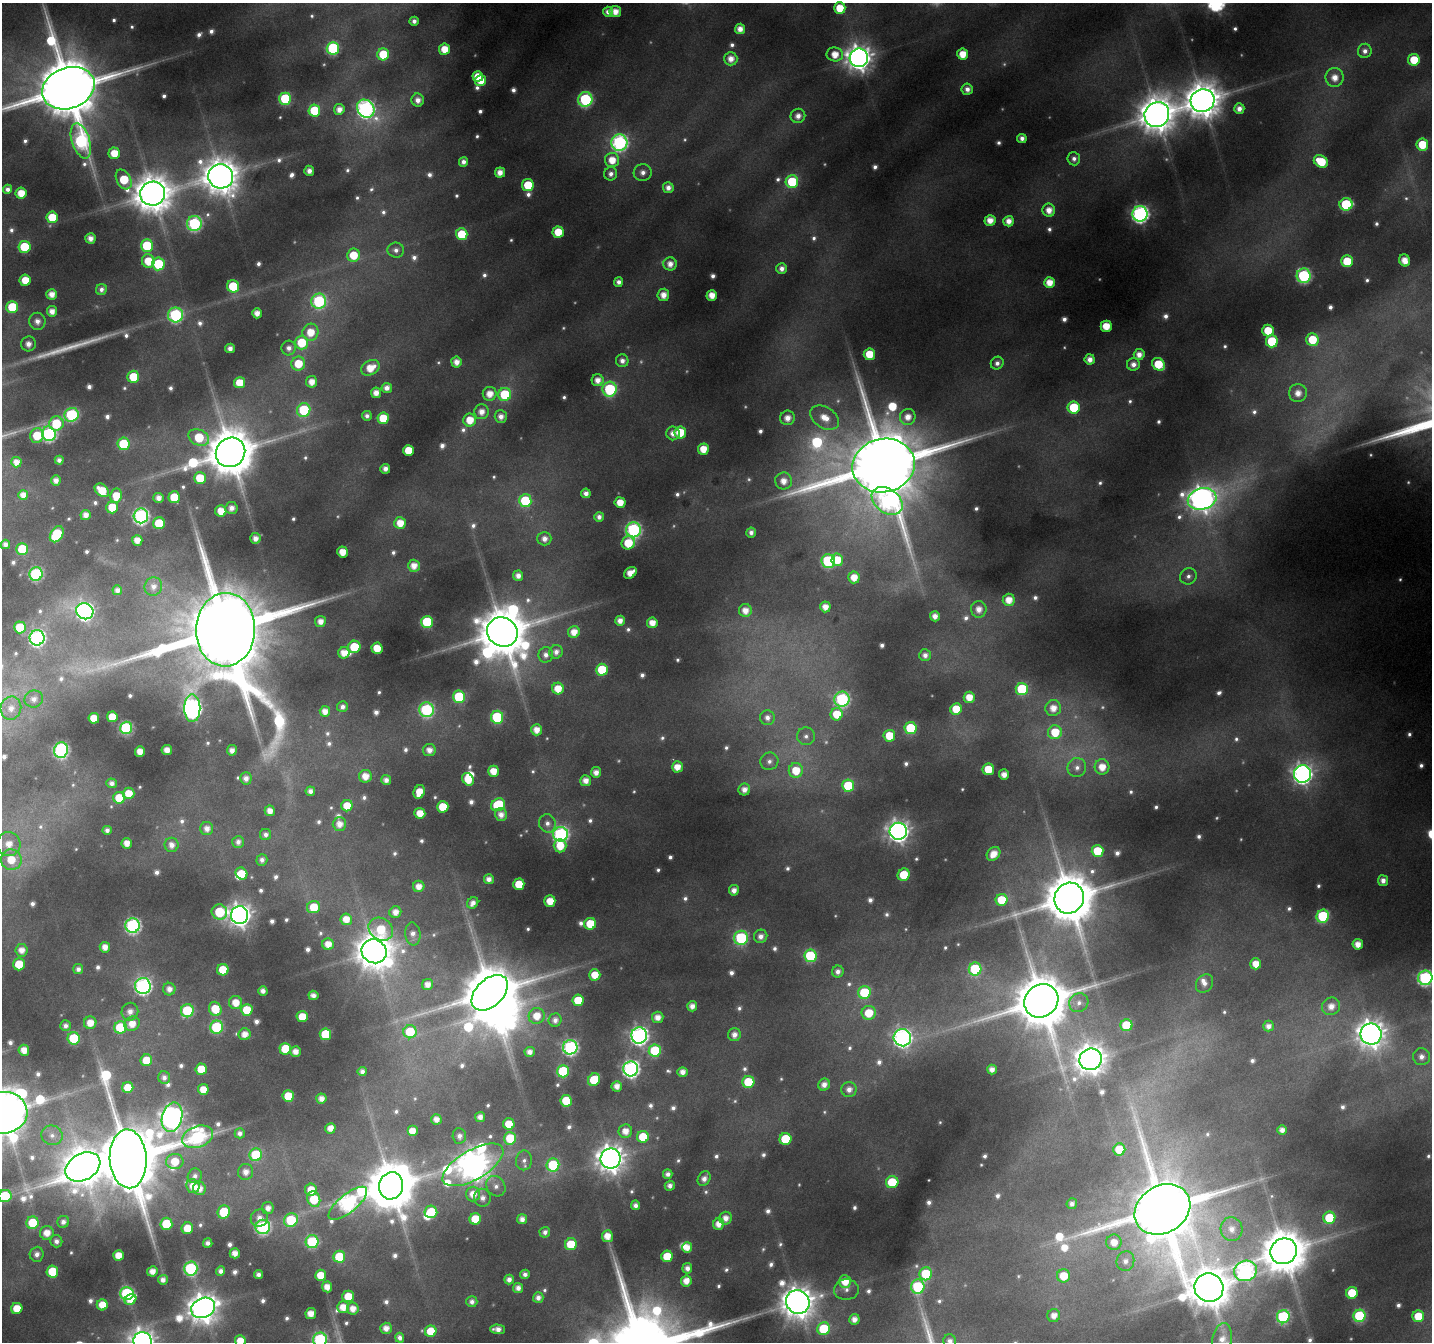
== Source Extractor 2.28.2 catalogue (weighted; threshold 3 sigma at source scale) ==
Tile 7 of 4 x 4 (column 3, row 2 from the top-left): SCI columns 2885-4314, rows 2987-4326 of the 5745 x 5877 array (HDU 1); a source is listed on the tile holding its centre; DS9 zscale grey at full resolution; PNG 1434 x 1344 px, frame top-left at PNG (2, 3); each listed source drawn as its Kron ellipse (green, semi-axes under 4 px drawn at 4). Nothing masked; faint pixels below the display range render black.
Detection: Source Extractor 2.28.2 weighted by HDU 2 'WHT'; one run over the whole footprint, this tile lists its part. Background 0.0917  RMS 0.0092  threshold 0.0376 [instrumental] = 3 sigma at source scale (4.09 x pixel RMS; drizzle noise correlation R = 1.36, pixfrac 0.8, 0.0396/0.0396 arcsec/px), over >= 5 px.
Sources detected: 799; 70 too faint to see at this stretch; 7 inside a brighter object's white glare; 2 long thin detections or spike segments (spike, bleed or trail) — neither listed nor drawn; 5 inside a brighter listed object's ellipse — not listed separately; of the other 715, all 500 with FLUX_AUTO >= 5.48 (the completeness limit of this list) listed and drawn (215 fainter detections not listed), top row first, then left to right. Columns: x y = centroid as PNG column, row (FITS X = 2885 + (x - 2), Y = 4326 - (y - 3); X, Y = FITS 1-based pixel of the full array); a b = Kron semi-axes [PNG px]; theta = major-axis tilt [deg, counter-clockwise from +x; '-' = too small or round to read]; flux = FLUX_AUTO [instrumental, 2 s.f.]
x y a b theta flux
840 8 6 6 - 26
608 12 5 5 - 7
615 12 5 5 - 14
414 21 4 4 - 5.8
740 29 5 5 - 12
333 48 6 6 - 120
444 49 6 5 - 21
1365 51 7 7 - 6.6
383 54 6 6 - 41
835 54 8 7 - 18
963 54 5 5 - 21
859 58 9 9 - 1400
731 59 7 6 - 12
1414 60 6 5 - 30
478 76 5 5 - 23
1335 77 9 9 - 15
480 81 6 5 - 22
68 88 27 20 20 12000
967 89 5 5 - 7.6
285 99 6 6 - 88
585 99 7 7 - 160
418 100 6 6 - 9.8
1203 101 12 11 - 3000
339 109 5 5 - 11
366 109 10 8 -50 430
1239 109 5 5 - 8.4
314 111 6 6 - 49
1157 115 13 12 - 3000
798 116 7 7 - 9.4
1022 138 4 4 - 6.3
81 141 18 9 -72 190
619 143 8 8 - 300
1422 144 6 6 - 36
114 153 6 5 - 22
1074 159 7 6 - 5.6
612 160 7 7 - 20
1321 161 7 6 - 38
463 162 5 4 - 6.4
309 171 5 5 - 8.1
500 172 5 5 - 12
643 172 9 8 - 7.7
611 174 7 6 - 6.6
221 176 12 12 - 2800
124 179 10 7 -61 46
792 182 6 6 - 53
528 185 6 6 - 38
668 188 5 5 - 8.2
8 189 4 4 - 6.3
21 193 5 5 - 21
153 194 12 12 - 3200
1346 204 6 6 - 80
1049 210 6 6 - 13
1140 214 7 7 - 400
52 217 6 5 - 32
990 220 5 5 - 13
1009 221 5 5 - 11
194 224 7 7 - 180
558 232 5 5 - 28
462 234 6 6 - 47
90 238 5 5 - 10
147 246 6 6 - 60
24 247 6 6 - 59
396 250 8 7 - 6.2
353 255 6 6 - 29
1405 260 6 5 - 15
148 261 6 6 - 28
1347 261 6 6 - 32
158 264 6 6 - 66
670 264 6 6 - 11
782 269 5 5 - 7.3
1304 276 7 7 - 170
25 280 6 5 - 23
619 282 5 4 - 6.5
1049 283 5 5 - 17
233 286 6 6 - 52
101 289 5 5 - 5.9
52 294 5 5 - 13
663 295 6 6 - 13
712 295 5 5 - 15
319 301 7 7 - 160
12 307 6 6 - 49
52 311 5 5 - 11
257 313 5 5 - 11
176 315 7 7 - 200
37 321 8 8 - 10
1106 326 5 5 - 22
1268 331 6 6 - 30
310 332 8 8 - 22
1312 340 6 6 - 37
1272 341 6 6 - 59
302 343 7 6 - 40
28 344 7 7 - 11
230 348 5 4 - 7.7
289 348 7 7 - 7
869 354 6 5 - 29
1139 355 5 5 - 9.9
1090 359 5 5 - 9.4
622 361 6 6 - 7
456 362 5 5 - 10
997 363 6 6 - 5.7
298 364 7 7 - 28
1133 364 6 6 - 7.4
1158 364 7 5 -41 42
370 368 10 7 29 22
133 377 6 6 - 40
598 380 6 6 - 11
312 382 6 5 - 14
240 383 5 5 - 26
387 388 5 5 - 8.5
610 389 7 7 - 140
376 393 5 5 - 12
1298 393 9 9 - 14
490 394 7 7 - 15
505 394 6 6 - 59
1074 407 6 6 - 55
304 410 7 6 - 85
481 412 7 7 - 11
71 415 7 7 - 140
367 416 5 5 - 5.5
501 416 6 6 - 8.8
908 417 8 7 - 13
383 418 6 5 - 31
787 418 7 7 - 12
825 418 15 10 -33 21
470 420 6 6 - 20
56 424 7 7 - 46
680 432 6 6 - 32
673 433 7 6 - 9.6
49 434 7 6 - 230
37 435 7 6 - 32
199 437 11 7 -26 52
123 444 6 6 - 58
703 449 5 5 - 20
408 450 5 5 - 27
231 452 15 14 - 5700
59 460 4 4 - 5.9
16 462 5 5 - 11
884 465 31 26 12 18000
385 469 5 5 - 8.1
200 478 6 6 - 35
56 480 5 4 - 8.4
784 481 8 8 - 13
102 490 8 5 -40 27
586 493 5 4 - 7.5
23 495 5 5 - 11
116 496 7 6 - 25
174 497 6 6 - 44
159 498 5 5 - 9.9
1202 499 14 10 15 1200
525 501 6 6 - 70
887 501 17 12 -36 310
620 502 5 5 - 19
112 507 6 6 - 34
231 508 6 6 - 8.9
221 511 5 5 - 21
86 515 5 5 - 10
141 516 7 7 - 300
599 517 5 4 - 6.5
159 523 6 6 - 49
400 523 6 6 - 18
633 530 7 7 - 250
751 532 5 5 - 6.4
57 534 9 6 59 75
255 538 5 5 - 9.1
544 539 7 7 - 8.5
137 540 5 5 - 13
628 543 7 6 - 35
5 544 5 4 - 7
22 549 6 6 - 46
342 552 5 5 - 18
837 560 6 6 - 24
828 561 7 6 - 120
414 566 6 6 - 13
630 573 7 5 36 14
36 574 7 6 - 160
518 576 5 5 - 8.7
1188 576 8 8 - 5.5
854 577 6 5 - 16
153 586 9 9 - 9.4
117 590 5 4 - 7.8
1009 600 6 6 - 16
825 607 5 5 - 12
979 609 8 8 - 12
745 610 6 6 - 13
85 611 9 8 - 440
935 616 5 5 - 9.8
320 621 5 5 - 11
620 621 5 5 - 9.9
427 622 6 6 - 86
652 623 5 5 - 15
20 627 6 6 - 40
226 630 37 29 87 26000
502 632 16 14 -33 6000
574 632 6 6 - 14
37 638 7 7 - 310
354 647 6 6 - 49
377 648 5 5 - 25
556 652 7 6 - 7.3
344 653 6 5 - 16
546 655 8 7 - 7.4
925 655 6 5 - 7.3
602 670 6 6 - 51
558 688 6 6 - 20
1022 689 6 6 - 71
459 697 6 6 - 84
969 697 5 5 - 18
34 699 9 8 - 8.4
842 699 7 7 - 190
342 707 5 5 - 5.7
11 708 12 10 75 13
192 708 13 8 -89 550
1053 708 8 7 - 14
956 709 6 5 - 27
427 710 7 7 - 180
325 711 5 5 - 11
837 714 6 6 - 29
112 717 5 5 - 20
497 717 6 6 - 85
94 718 5 5 - 26
767 718 7 7 - 7.1
126 728 6 6 - 130
910 728 6 6 - 61
537 730 5 5 - 14
1055 732 7 7 - 33
806 736 9 9 - 5.7
889 736 6 6 - 30
61 750 8 7 - 270
167 750 5 5 - 13
232 750 5 5 - 9.4
429 750 6 6 - 10
140 752 5 5 - 15
769 761 9 8 - 6.1
677 767 5 5 - 16
1077 767 9 9 - 6.8
1102 767 8 7 - 18
988 769 6 5 - 35
796 770 7 7 - 29
493 771 5 5 - 19
596 772 5 5 - 10
1302 774 9 8 - 640
1004 775 5 5 - 11
365 776 6 6 - 16
246 778 6 6 - 8.1
468 779 7 5 -56 24
386 780 5 5 - 7.9
586 781 5 5 - 11
112 783 5 4 - 6.6
848 786 6 6 - 60
744 790 6 5 - 9
310 791 5 5 - 7.2
419 792 7 5 65 21
129 793 6 5 - 20
119 798 6 6 - 34
498 805 7 6 - 69
347 806 5 5 - 25
443 807 6 5 - 34
270 811 5 5 - 12
420 813 5 5 - 19
501 815 6 6 - 9.2
547 823 9 8 - 6.7
339 824 7 6 - 12
207 828 6 6 - 9
107 830 4 4 - 5.9
898 831 8 8 - 840
561 834 7 7 - 290
266 835 5 5 - 5.7
238 842 6 6 - 6.7
127 843 5 5 - 13
9 844 12 11 - 18
171 845 7 7 - 9.3
560 846 7 6 - 25
1097 851 6 6 - 41
994 854 7 6 - 16
11 860 10 10 - 31
262 860 6 5 - 5.6
241 874 6 5 - 28
904 875 6 6 - 36
489 879 5 5 - 8.7
1383 881 5 5 - 8.2
519 884 5 5 - 33
419 886 5 5 - 13
734 890 5 5 - 8.9
1069 898 15 14 - 6900
1002 900 6 6 - 36
550 901 5 5 - 21
473 903 6 5 - 8
313 907 7 6 - 29
219 912 8 7 - 66
395 912 6 6 - 11
240 915 9 8 - 970
1323 916 6 6 - 100
346 919 6 6 - 16
590 924 6 6 - 40
133 926 7 7 - 280
381 929 13 10 -35 41
413 934 11 7 -83 8.4
761 936 7 6 - 8
741 938 7 7 - 140
328 944 6 5 - 15
1358 944 5 5 - 12
105 947 5 5 - 12
21 950 6 6 - 12
374 951 13 11 -31 2900
810 956 6 6 - 94
19 964 6 6 - 30
1256 964 5 5 - 18
78 969 5 5 - 6.3
975 969 6 6 - 93
223 970 6 5 - 32
838 972 6 5 - 6.8
595 975 5 5 - 22
1425 978 7 7 - 260
1204 983 10 8 51 6.8
428 984 6 5 - 11
143 986 8 8 - 360
169 989 6 6 - 10
263 991 5 4 - 7.8
864 992 6 6 - 60
490 993 21 13 44 7800
313 995 5 4 - 7.4
578 1000 6 5 - 36
1041 1001 18 16 40 8500
235 1003 6 6 - 18
1079 1003 10 9 - 6.8
692 1006 5 5 - 9.7
1331 1006 9 8 - 12
215 1009 7 6 - 34
247 1010 6 6 - 35
187 1011 6 6 - 87
130 1012 9 8 - 9.4
869 1013 7 7 - 28
537 1016 8 8 - 20
302 1017 5 5 - 25
658 1017 6 5 - 12
555 1020 6 6 - 7.2
90 1023 6 6 - 16
132 1024 8 7 - 17
1126 1025 6 6 - 49
65 1026 5 5 - 6.4
1268 1026 5 5 - 7.8
120 1027 6 6 - 65
217 1027 6 6 - 110
410 1032 6 6 - 43
245 1034 6 6 - 13
325 1034 6 5 - 56
1371 1034 10 10 - 1500
734 1035 6 6 - 9.2
639 1036 8 8 - 470
74 1038 6 6 - 75
902 1038 9 8 - 500
570 1047 7 7 - 280
285 1049 6 6 - 43
24 1050 5 5 - 15
295 1051 5 5 - 11
655 1051 6 6 - 75
530 1052 5 5 - 8.3
1421 1057 8 8 - 7.9
1091 1059 11 10 - 2000
146 1060 6 6 - 28
201 1069 5 5 - 28
631 1069 7 7 - 410
992 1069 5 5 - 9
362 1071 4 4 - 6.2
563 1071 6 6 - 75
682 1072 5 5 - 9.6
164 1077 6 6 - 6
594 1080 6 6 - 50
748 1082 6 6 - 50
824 1085 6 5 - 8.9
617 1086 5 5 - 10
128 1087 6 5 - 23
203 1089 5 5 - 17
849 1089 7 7 - 8.5
288 1096 5 5 - 38
321 1099 5 5 - 9.7
566 1101 6 5 - 41
4 1113 24 21 8 5900
172 1117 15 10 75 930
480 1117 5 5 - 8.5
436 1119 5 5 - 11
509 1124 6 5 - 23
330 1128 5 5 - 12
1282 1130 5 5 - 8.8
412 1131 5 5 - 16
625 1131 7 6 - 14
240 1133 5 5 - 6.1
52 1135 11 9 -16 6.5
459 1136 8 7 - 7.1
198 1137 16 10 20 210
643 1137 6 6 - 41
510 1138 6 6 - 46
785 1139 6 6 - 55
1119 1149 6 6 - 35
256 1155 6 6 - 74
128 1159 29 18 -87 15000
611 1159 10 10 - 1600
524 1160 10 8 81 5.7
175 1161 8 7 - 22
473 1165 34 14 30 2000
553 1165 7 6 - 85
83 1167 18 13 29 2900
246 1172 8 7 - 11
668 1174 5 5 - 6.5
195 1176 7 6 - 5.5
704 1179 8 6 58 8.5
892 1182 6 6 - 50
193 1186 7 6 - 17
391 1186 14 12 72 5600
496 1186 11 9 -53 7.3
670 1186 5 5 - 6.5
199 1188 6 6 - 12
311 1190 6 6 - 19
473 1194 7 7 - 17
5 1196 6 6 - 63
482 1198 9 8 - 7.9
314 1199 8 6 -69 45
348 1203 23 9 39 350
1072 1204 5 5 - 5.8
636 1205 5 4 - 6.7
268 1208 6 6 - 9.7
1162 1209 29 23 31 13000
224 1212 7 6 - 51
431 1212 6 6 - 46
259 1218 9 8 - 8.9
726 1218 6 6 - 10
1329 1218 6 6 - 56
475 1219 6 5 - 35
522 1219 5 5 - 8.4
291 1220 7 6 - 74
63 1222 6 6 - 6.8
32 1223 6 6 - 45
166 1224 6 6 - 58
719 1224 6 5 - 13
263 1227 7 7 - 210
187 1228 6 5 - 25
1232 1229 12 11 - 13
545 1232 5 5 - 6
47 1233 7 6 - 16
607 1236 6 5 - 16
56 1241 6 6 - 6.5
312 1242 6 6 - 110
1114 1242 7 7 - 15
208 1243 5 4 - 6.2
571 1244 6 6 - 34
687 1247 5 5 - 13
1284 1251 13 12 - 4500
235 1253 5 5 - 12
37 1254 7 7 - 7.9
118 1255 5 5 - 19
667 1256 6 5 - 35
339 1257 6 6 - 46
1125 1261 10 9 - 8
191 1268 7 6 - 170
687 1268 5 5 - 7.9
152 1271 5 5 - 12
221 1271 5 4 - 6.7
1245 1271 11 10 - 330
52 1272 6 6 - 53
258 1274 4 4 - 6.2
525 1274 5 4 - 5.5
926 1274 6 6 - 72
321 1275 5 5 - 23
1064 1276 6 6 - 30
163 1280 5 5 - 7.5
509 1280 5 5 - 7.3
686 1281 5 5 - 14
845 1281 6 6 - 23
327 1287 5 5 - 13
918 1287 7 6 - 110
518 1288 5 5 - 8.6
1209 1288 14 14 - 4100
846 1290 12 10 3 7
127 1293 7 6 - 150
1352 1293 6 6 - 35
348 1296 6 5 - 27
538 1298 5 5 - 7.7
131 1299 6 5 - 17
472 1302 5 5 - 6.3
798 1302 12 11 - 2300
102 1305 5 5 - 21
343 1307 6 5 - 17
17 1308 5 5 - 25
203 1308 12 10 24 1800
353 1309 6 6 - 13
311 1314 5 5 - 15
1054 1315 6 6 - 11
1359 1316 6 6 - 110
1418 1316 6 5 - 30
1283 1317 6 6 - 140
854 1319 5 5 - 10
386 1328 5 5 - 11
498 1329 7 4 -3 9
824 1329 6 6 - 65
431 1331 6 5 - 30
400 1338 5 4 - 7.1
1222 1339 16 9 81 12
320 1340 7 7 - 190
142 1341 9 9 - 1000
240 1341 5 5 - 19
950 1341 6 6 - 6.1
Isophote crosses this tile's border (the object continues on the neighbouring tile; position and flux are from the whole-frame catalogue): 9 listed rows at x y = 68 88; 1425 978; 4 1113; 5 1196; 1222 1339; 320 1340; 142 1341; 240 1341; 950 1341
Unlisted compact peaks at least as high as the median listed source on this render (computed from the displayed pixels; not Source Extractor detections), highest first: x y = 710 1324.